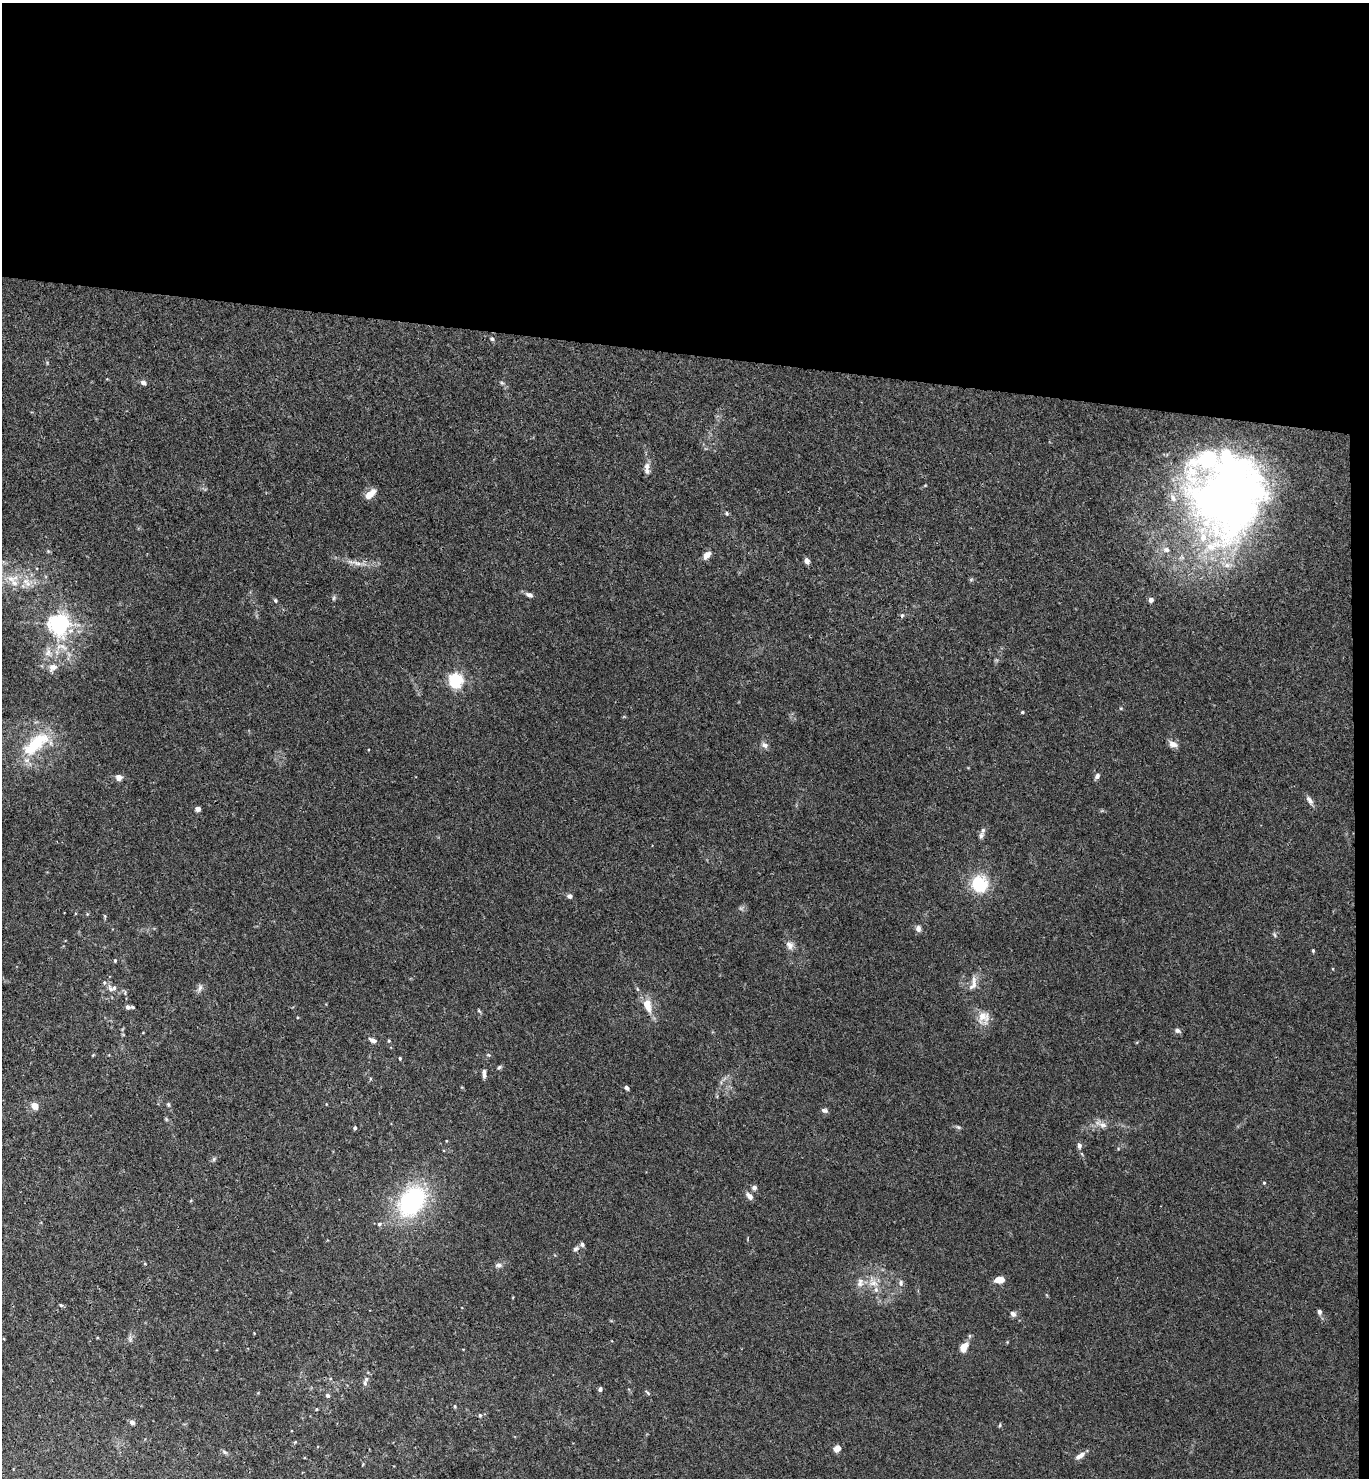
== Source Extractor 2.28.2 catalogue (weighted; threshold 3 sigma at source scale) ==
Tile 3 of 3 x 3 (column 3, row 1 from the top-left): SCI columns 2895-4261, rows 2962-4437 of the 4519 x 4444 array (HDU 1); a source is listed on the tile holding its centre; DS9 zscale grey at full resolution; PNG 1371 x 1480 px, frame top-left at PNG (2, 3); no overlay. Shown black and unused: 25% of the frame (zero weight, under 3 of 4 exposures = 6% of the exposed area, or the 3 px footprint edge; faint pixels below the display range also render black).
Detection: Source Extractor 2.28.2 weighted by HDU 2 'WHT'; one run over the whole footprint, this tile lists its part. Background 0.0205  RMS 0.0026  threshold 0.0117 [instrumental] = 3 sigma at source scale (4.5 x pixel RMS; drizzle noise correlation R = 1.50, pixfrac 1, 0.05/0.05 arcsec/px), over >= 5 px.
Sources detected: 104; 3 inside a brighter object's white glare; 1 cosmic-ray / hot-pixel residue — not listed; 8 inside a brighter listed object's ellipse — not listed separately; the other 92 listed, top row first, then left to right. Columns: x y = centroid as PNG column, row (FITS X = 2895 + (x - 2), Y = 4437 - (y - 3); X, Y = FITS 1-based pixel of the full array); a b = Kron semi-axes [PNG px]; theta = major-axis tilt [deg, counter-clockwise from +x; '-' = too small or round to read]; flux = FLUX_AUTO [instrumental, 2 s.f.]
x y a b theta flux
492 339 6 5 - 0.45
143 383 8 6 -33 0.81
502 383 6 4 -18 0.36
647 466 10 8 81 1.2
1231 474 169 56 88 150
370 494 14 7 41 2.7
1173 498 12 8 -64 1.7
727 513 6 4 -50 0.37
1166 550 10 7 -7 1.3
707 555 9 6 47 1.7
807 561 7 6 - 0.9
357 563 14 6 -19 1.5
27 582 16 8 -53 2.6
14 583 22 10 83 3.6
529 595 9 6 -23 0.95
334 598 7 4 88 0.39
1151 600 4 4 - 1.4
275 601 5 4 - 0.35
59 624 7 6 - 160
48 652 13 7 61 1.7
53 667 14 10 26 2.1
455 680 6 5 - 60
1022 712 4 3 - 0.3
35 744 39 15 41 14
1173 744 12 7 -25 1.5
765 745 8 7 - 1
1097 776 6 5 - 0.86
119 777 5 5 - 2.5
1309 800 13 6 -55 1.2
198 809 4 4 - 2.2
981 836 10 6 68 0.88
979 884 20 18 -50 10
569 896 6 5 - 0.83
87 914 4 4 - 0.26
105 916 5 4 - 0.31
918 928 9 7 -80 0.87
1275 935 6 4 -70 0.37
790 945 12 9 -59 1.4
1313 951 4 3 - 0.29
115 960 5 4 - 0.31
1333 969 4 2 - 0.18
973 985 19 9 66 2.3
200 988 10 5 65 0.86
110 989 13 6 -66 1.1
647 1005 18 9 -73 3.8
128 1007 6 6 - 1.1
479 1011 7 3 -37 0.33
983 1017 18 17 - 3.3
1177 1031 8 6 -17 0.7
373 1040 11 5 -22 0.88
389 1041 4 3 - 0.29
400 1058 4 3 - 0.3
499 1067 7 4 28 0.44
484 1074 11 4 -87 0.99
626 1088 6 4 -43 0.53
168 1105 7 4 -70 0.39
35 1106 7 6 - 2.6
824 1110 8 5 -11 0.76
166 1119 6 4 -72 0.33
1103 1125 13 8 -15 1.6
958 1127 7 5 -22 0.46
355 1128 4 3 - 0.62
1079 1146 8 6 -79 0.84
214 1159 7 4 71 0.4
1264 1183 3 3 - 0.27
754 1188 6 6 - 0.81
749 1196 11 6 -46 1.1
412 1201 33 23 54 32
379 1224 6 5 - 0.57
576 1249 8 6 33 0.64
145 1264 5 3 - 0.21
498 1265 9 6 6 0.86
1000 1280 9 6 2 3
860 1282 13 9 74 1.8
873 1283 13 9 1 2.3
901 1283 9 6 -90 0.8
61 1305 5 4 - 0.38
1319 1312 6 5 - 0.74
1013 1314 7 6 - 0.86
964 1347 8 5 59 3.9
365 1383 7 6 - 0.65
600 1389 6 5 - 0.59
647 1393 8 3 -41 0.36
328 1395 5 5 - 0.7
455 1406 5 4 - 0.34
317 1409 4 3 - 0.23
480 1415 5 4 - 0.42
132 1422 7 6 - 0.65
1000 1425 5 3 - 0.3
837 1449 5 5 - 2.7
224 1452 9 5 -27 0.54
1080 1456 14 6 31 1.5
Overlapping masked pixels (flux is a lower limit): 1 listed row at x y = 35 744